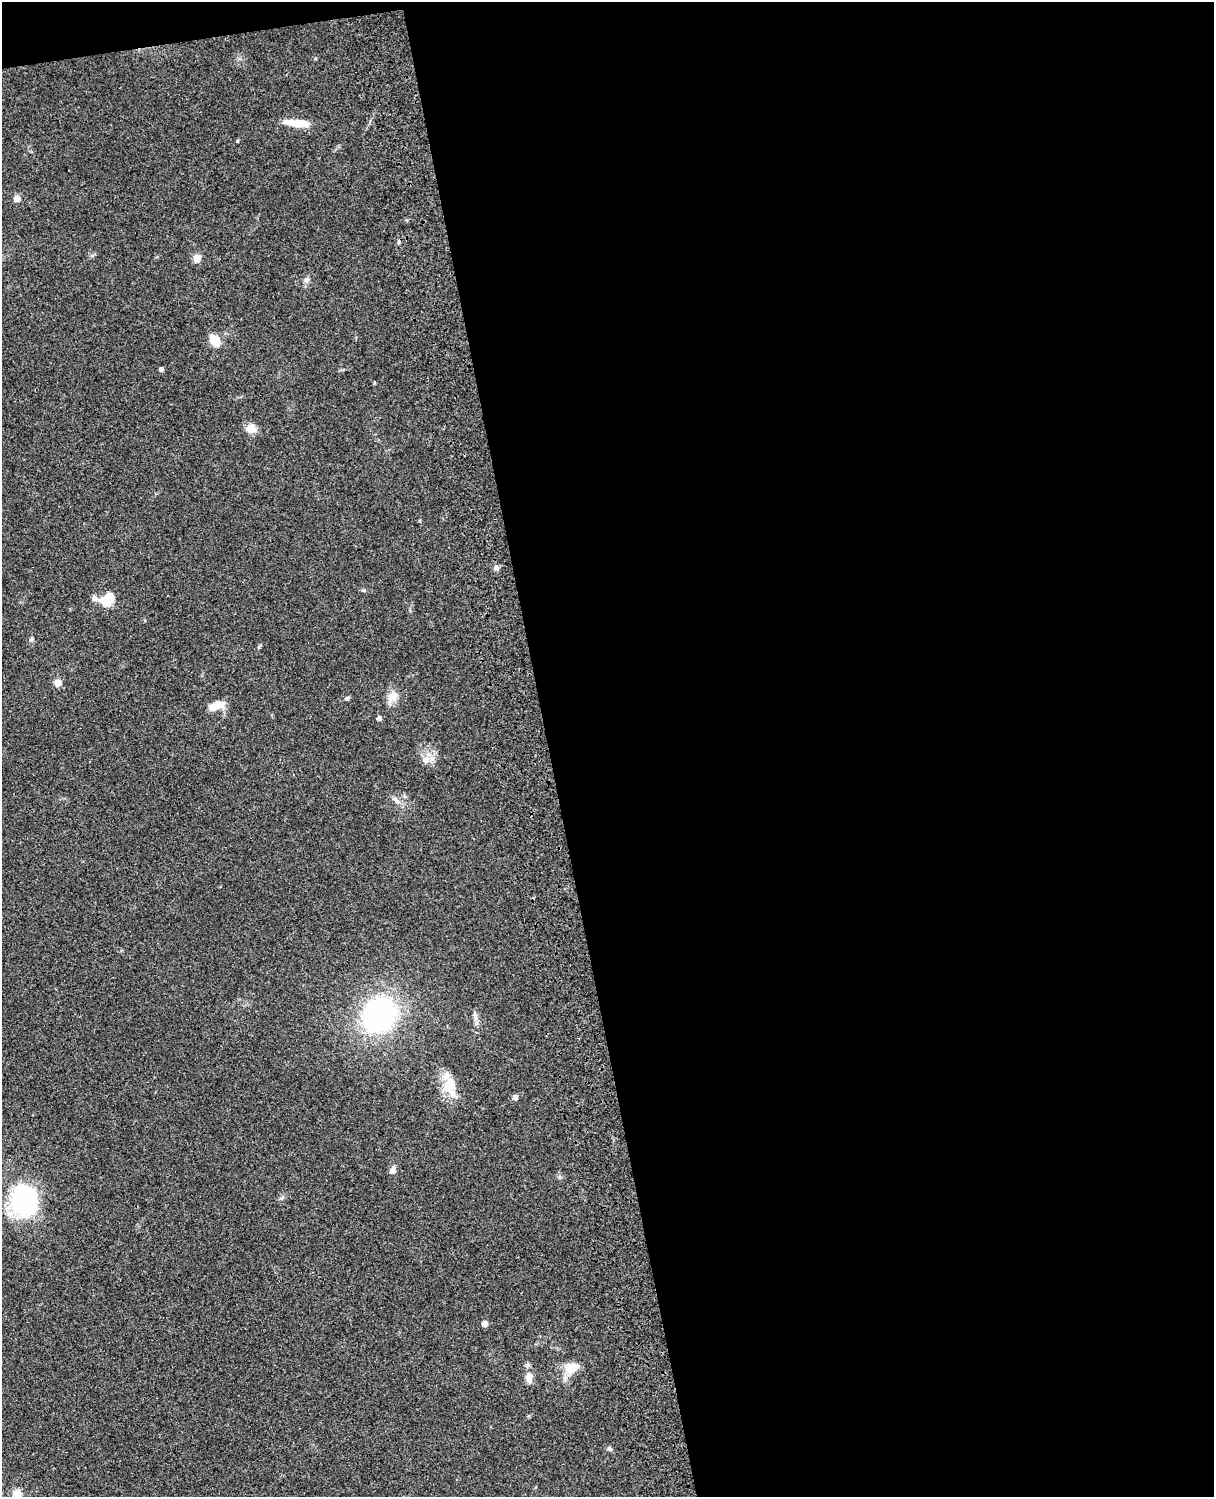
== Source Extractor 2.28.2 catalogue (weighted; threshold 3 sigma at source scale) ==
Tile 4 of 4 x 3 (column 4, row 1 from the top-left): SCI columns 3757-4968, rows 3268-4762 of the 5086 x 4926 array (HDU 1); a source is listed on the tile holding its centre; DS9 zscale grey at full resolution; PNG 1216 x 1499 px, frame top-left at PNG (2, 2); no overlay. Shown black and unused: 56% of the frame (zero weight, under 3 of 4 exposures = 6% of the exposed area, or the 3 px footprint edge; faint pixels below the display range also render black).
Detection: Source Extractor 2.28.2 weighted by HDU 2 'WHT'; one run over the whole footprint, this tile lists its part. Background 0.0877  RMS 0.0061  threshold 0.0274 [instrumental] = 3 sigma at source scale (4.5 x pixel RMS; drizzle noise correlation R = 1.50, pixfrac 1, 0.05/0.05 arcsec/px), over >= 5 px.
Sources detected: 36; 1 inside a brighter object's white glare — not listed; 3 inside a brighter listed object's ellipse — not listed separately; the other 32 listed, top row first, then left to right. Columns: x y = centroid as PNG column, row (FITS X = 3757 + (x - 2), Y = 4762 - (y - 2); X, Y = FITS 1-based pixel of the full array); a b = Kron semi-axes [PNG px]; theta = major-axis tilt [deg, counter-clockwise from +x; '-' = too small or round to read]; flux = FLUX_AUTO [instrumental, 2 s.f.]
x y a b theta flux
296 123 29 8 -5 10
17 199 7 7 - 3.4
399 242 6 4 89 0.82
197 258 9 7 51 3.9
306 280 7 7 - 2
216 340 16 12 -25 7.7
161 369 4 4 - 2.2
251 428 12 11 - 5.2
496 568 7 6 - 2
363 590 6 4 -18 0.75
95 598 9 8 - 2.1
107 600 12 9 44 17
31 639 6 5 - 0.92
57 683 10 8 -40 2.9
393 696 14 12 45 5.5
347 698 6 4 19 1.1
212 707 18 9 4 6.7
379 718 5 5 - 1.8
426 760 10 9 - 3.9
395 799 7 4 -18 1.3
379 1015 32 27 51 120
475 1017 11 6 -80 2.4
449 1086 22 17 70 12
515 1097 6 6 - 2.1
393 1170 10 7 67 2.2
24 1199 34 28 -84 69
484 1323 4 4 - 5.2
527 1365 7 5 67 1.3
571 1367 17 12 6 9.7
529 1376 9 9 - 3.2
609 1449 7 5 -39 1.3
17 1495 10 9 - 8
Isophote crosses this tile's border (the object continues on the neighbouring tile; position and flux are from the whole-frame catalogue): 1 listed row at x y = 17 1495
Unlisted compact peaks at least as high as the median listed source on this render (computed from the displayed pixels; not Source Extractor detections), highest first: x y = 259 647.